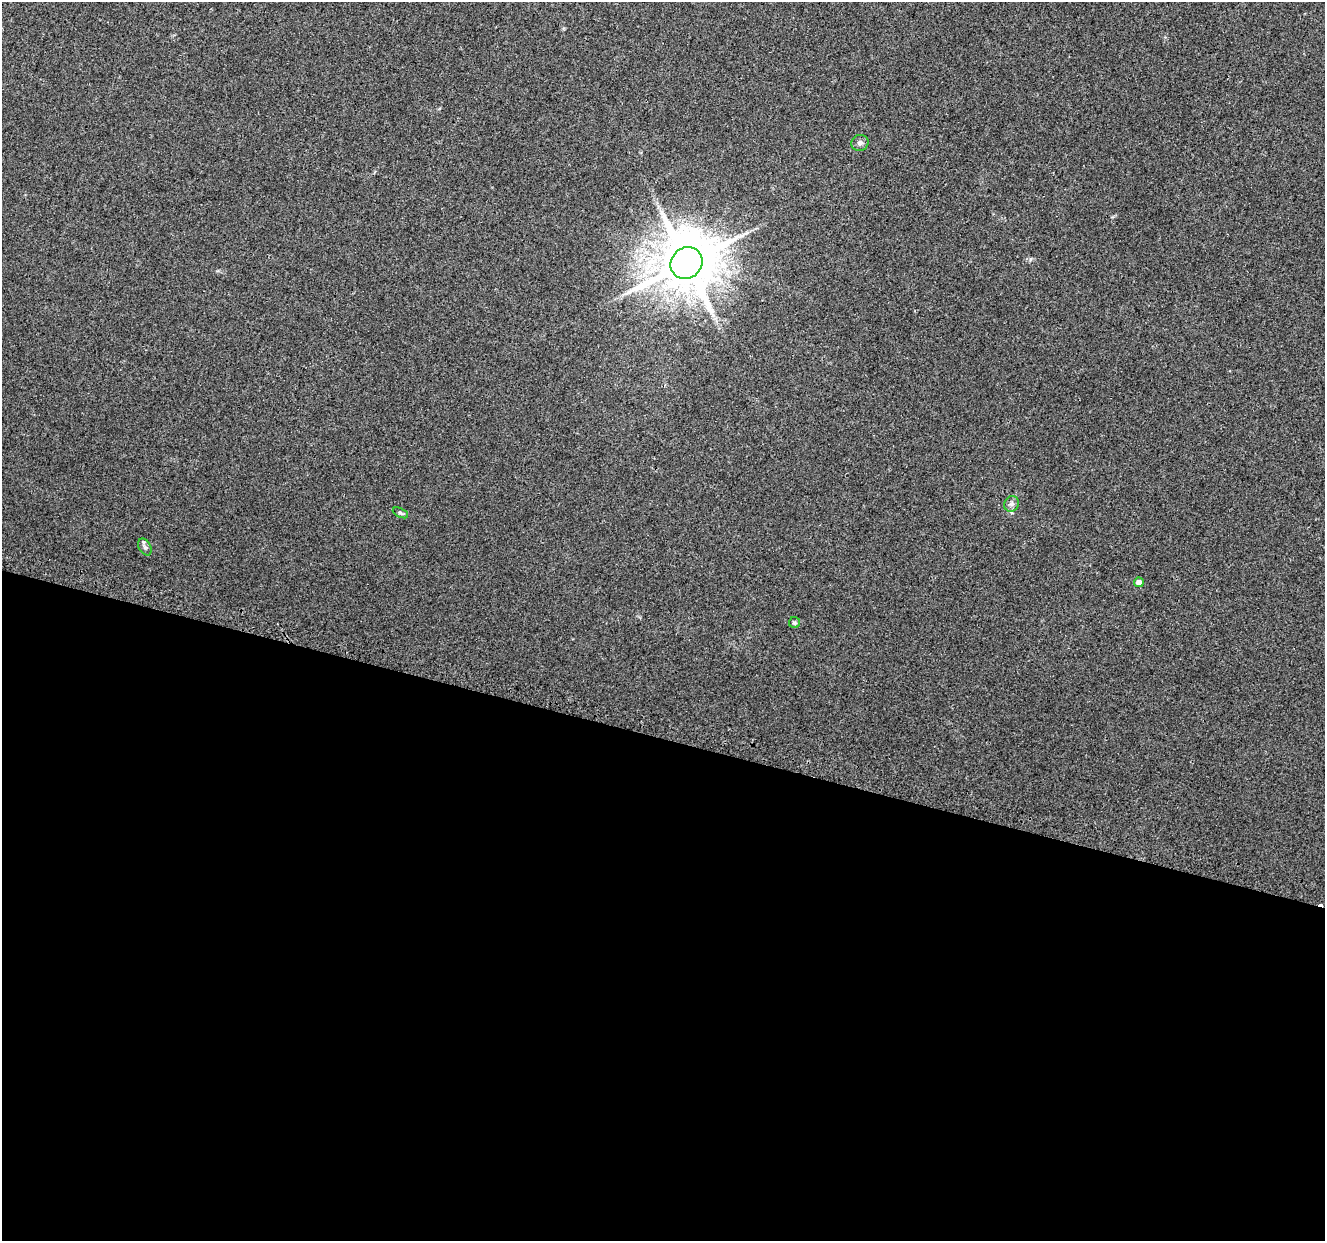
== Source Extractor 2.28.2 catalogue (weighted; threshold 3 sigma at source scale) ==
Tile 14 of 4 x 4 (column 2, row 4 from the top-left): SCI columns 1361-2683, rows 333-1571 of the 5424 x 5592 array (HDU 1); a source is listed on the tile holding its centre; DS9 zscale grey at full resolution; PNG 1327 x 1243 px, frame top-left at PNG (2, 2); each listed source drawn as its Kron ellipse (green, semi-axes under 4 px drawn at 4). Shown black and unused: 41% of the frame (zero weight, under 2 of 3 exposures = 3% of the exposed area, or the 3 px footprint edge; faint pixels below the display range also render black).
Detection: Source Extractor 2.28.2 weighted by HDU 2 'WHT'; one run over the whole footprint, this tile lists its part. Background 0.0309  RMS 0.0073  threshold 0.0328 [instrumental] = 3 sigma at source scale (4.5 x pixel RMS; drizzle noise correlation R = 1.50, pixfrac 1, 0.0396/0.0396 arcsec/px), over >= 5 px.
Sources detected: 9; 2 cosmic-ray / hot-pixel residue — neither listed nor drawn; the other 7 listed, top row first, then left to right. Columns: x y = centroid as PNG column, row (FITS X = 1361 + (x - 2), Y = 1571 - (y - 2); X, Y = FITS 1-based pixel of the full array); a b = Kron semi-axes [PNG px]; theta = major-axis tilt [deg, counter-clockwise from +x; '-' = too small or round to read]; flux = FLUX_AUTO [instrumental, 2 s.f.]
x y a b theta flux
860 143 8 8 - 2.6
686 263 17 15 42 4900
1012 504 8 7 - 2.4
400 513 8 4 -26 1.2
145 547 9 6 -60 2.1
1139 582 5 4 - 4.9
794 623 5 5 - 1.2